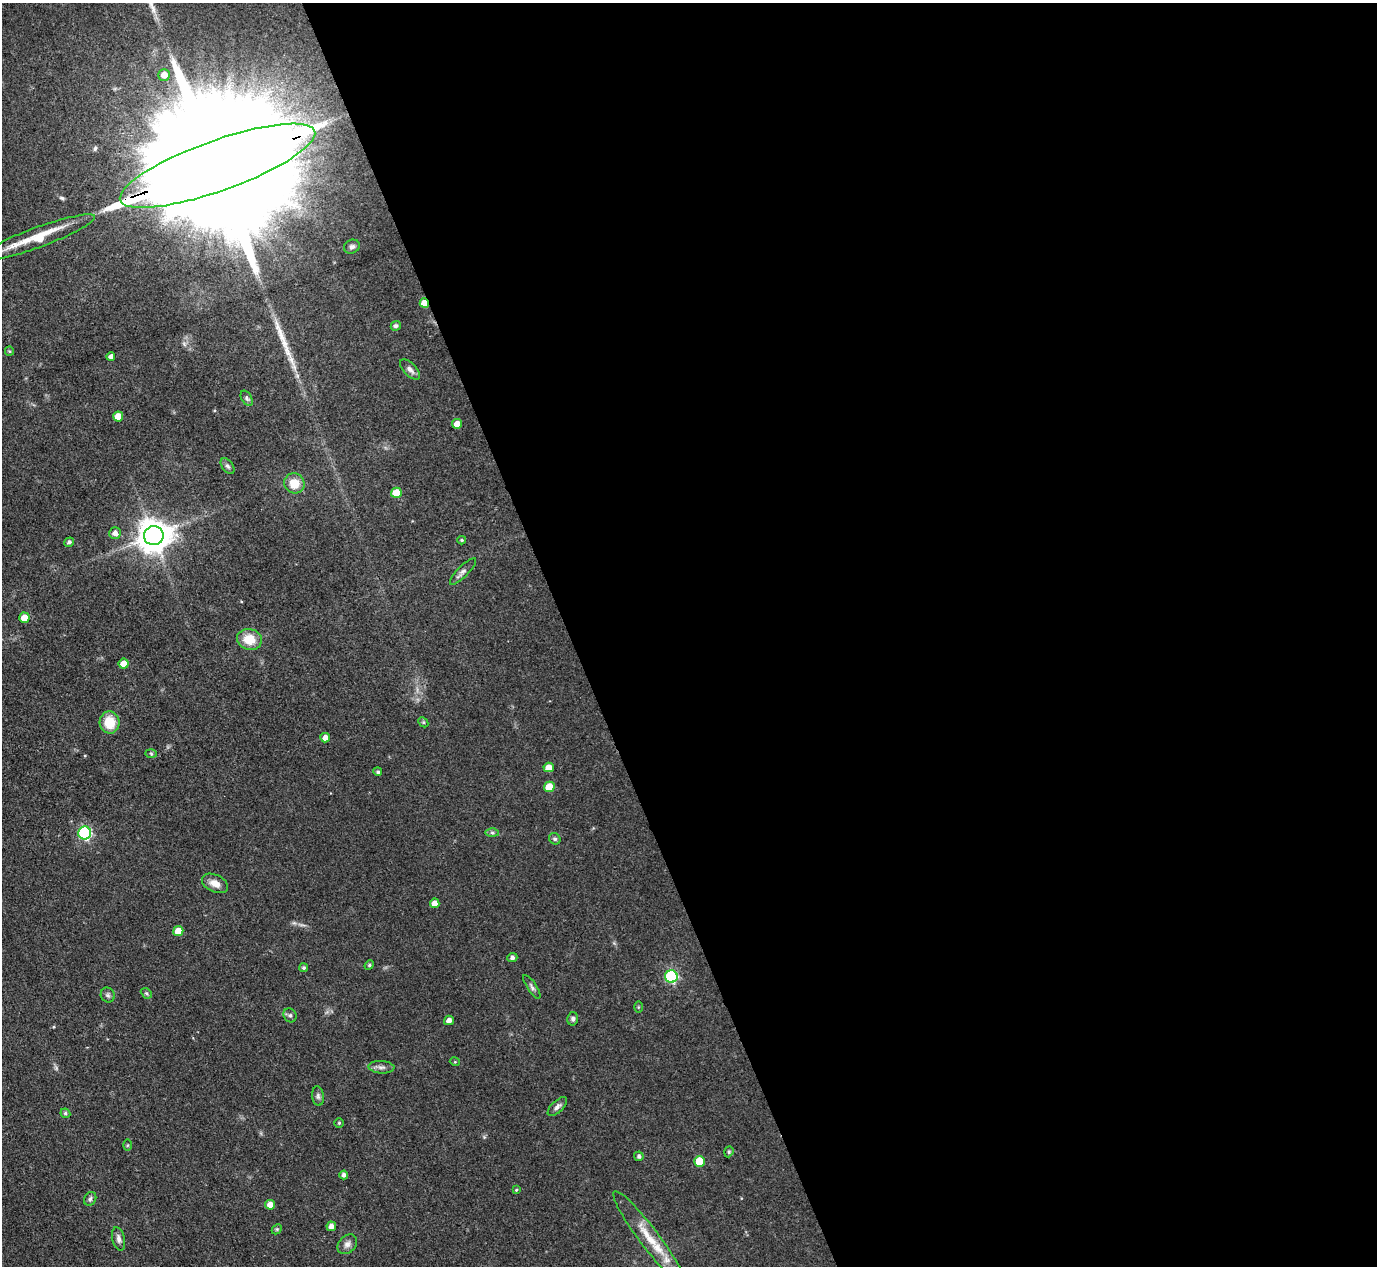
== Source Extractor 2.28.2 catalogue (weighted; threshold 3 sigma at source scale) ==
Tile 8 of 4 x 4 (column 4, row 2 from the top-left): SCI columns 4125-5499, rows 2811-4074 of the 5500 x 5490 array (HDU 1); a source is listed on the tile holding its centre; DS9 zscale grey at full resolution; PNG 1379 x 1268 px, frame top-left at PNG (2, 3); each listed source drawn as its Kron ellipse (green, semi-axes under 4 px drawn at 4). Shown black and unused: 59% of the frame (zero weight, under 3 of 4 exposures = <1% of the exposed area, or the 3 px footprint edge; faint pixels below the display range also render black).
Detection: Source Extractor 2.28.2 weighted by HDU 2 'WHT'; one run over the whole footprint, this tile lists its part. Background 0.042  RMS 0.0051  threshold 0.0229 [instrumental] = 3 sigma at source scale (4.5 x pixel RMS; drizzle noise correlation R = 1.50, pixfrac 1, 0.05/0.05 arcsec/px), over >= 5 px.
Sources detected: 68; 1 too faint to see at this stretch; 1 long thin detection or spike segment (spike, bleed or trail) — neither listed nor drawn; the other 66 listed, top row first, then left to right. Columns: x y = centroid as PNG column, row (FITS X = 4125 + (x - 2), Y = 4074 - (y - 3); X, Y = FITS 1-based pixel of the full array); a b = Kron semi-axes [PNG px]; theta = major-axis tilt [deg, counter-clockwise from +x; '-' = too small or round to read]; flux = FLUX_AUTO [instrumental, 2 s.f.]
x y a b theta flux
164 75 6 5 - 4.8
217 166 103 25 20 70000
36 238 62 10 20 23
352 247 8 6 26 1.6
424 303 5 4 - 9.2
396 326 5 4 - 1.5
9 351 5 4 - 0.61
111 357 4 4 - 1.9
410 369 13 6 -44 2.4
247 398 8 5 -59 1.1
118 416 5 5 - 6.3
457 424 5 4 - 4.9
228 466 9 5 -52 1.2
294 483 10 10 - 8.9
396 493 5 5 - 10
115 533 6 5 - 2.9
154 536 10 9 - 1000
462 540 4 3 - 0.61
69 542 5 4 - 1.3
463 571 18 5 45 2.2
24 618 5 5 - 6
249 639 12 10 -14 11
124 664 5 5 - 6.3
109 722 11 10 - 12
423 722 6 4 -45 0.67
325 738 5 4 - 3.4
151 754 6 4 -2 0.65
549 767 5 5 - 6.1
378 772 4 4 - 0.97
549 787 5 5 - 10
85 833 6 6 - 71
492 833 6 4 -1 1
555 839 6 5 - 1
215 883 14 8 -25 4.7
435 903 5 4 - 3.8
178 931 5 5 - 6.8
512 958 5 4 - 1.5
369 965 5 4 - 0.71
304 968 4 4 - 0.91
671 977 6 6 - 58
532 987 14 4 -57 1.6
146 993 6 4 -43 0.9
108 995 7 6 - 1.4
638 1007 5 3 - 0.49
290 1015 7 6 - 1.3
573 1019 7 5 77 1.3
449 1020 5 4 - 2.4
455 1062 5 3 - 0.42
381 1067 13 6 -4 2.1
318 1096 10 6 -82 1.4
557 1107 12 6 44 1.9
65 1113 5 4 - 0.92
339 1123 4 4 - 0.68
127 1145 5 4 - 0.54
729 1152 5 4 - 0.72
639 1156 5 4 - 1.2
699 1161 5 5 - 13
344 1175 4 4 - 1.6
516 1190 4 3 - 0.51
90 1199 7 5 60 1.3
270 1205 5 5 - 4.7
331 1226 5 4 - 2.5
277 1229 6 4 45 0.7
649 1237 57 10 -53 15
119 1239 12 6 -77 2.2
347 1244 11 8 47 2.5
Overlapping masked pixels (flux is a lower limit): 2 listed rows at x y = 217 166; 424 303
Isophote crosses this tile's border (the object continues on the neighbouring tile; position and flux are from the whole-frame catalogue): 2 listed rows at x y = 217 166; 36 238